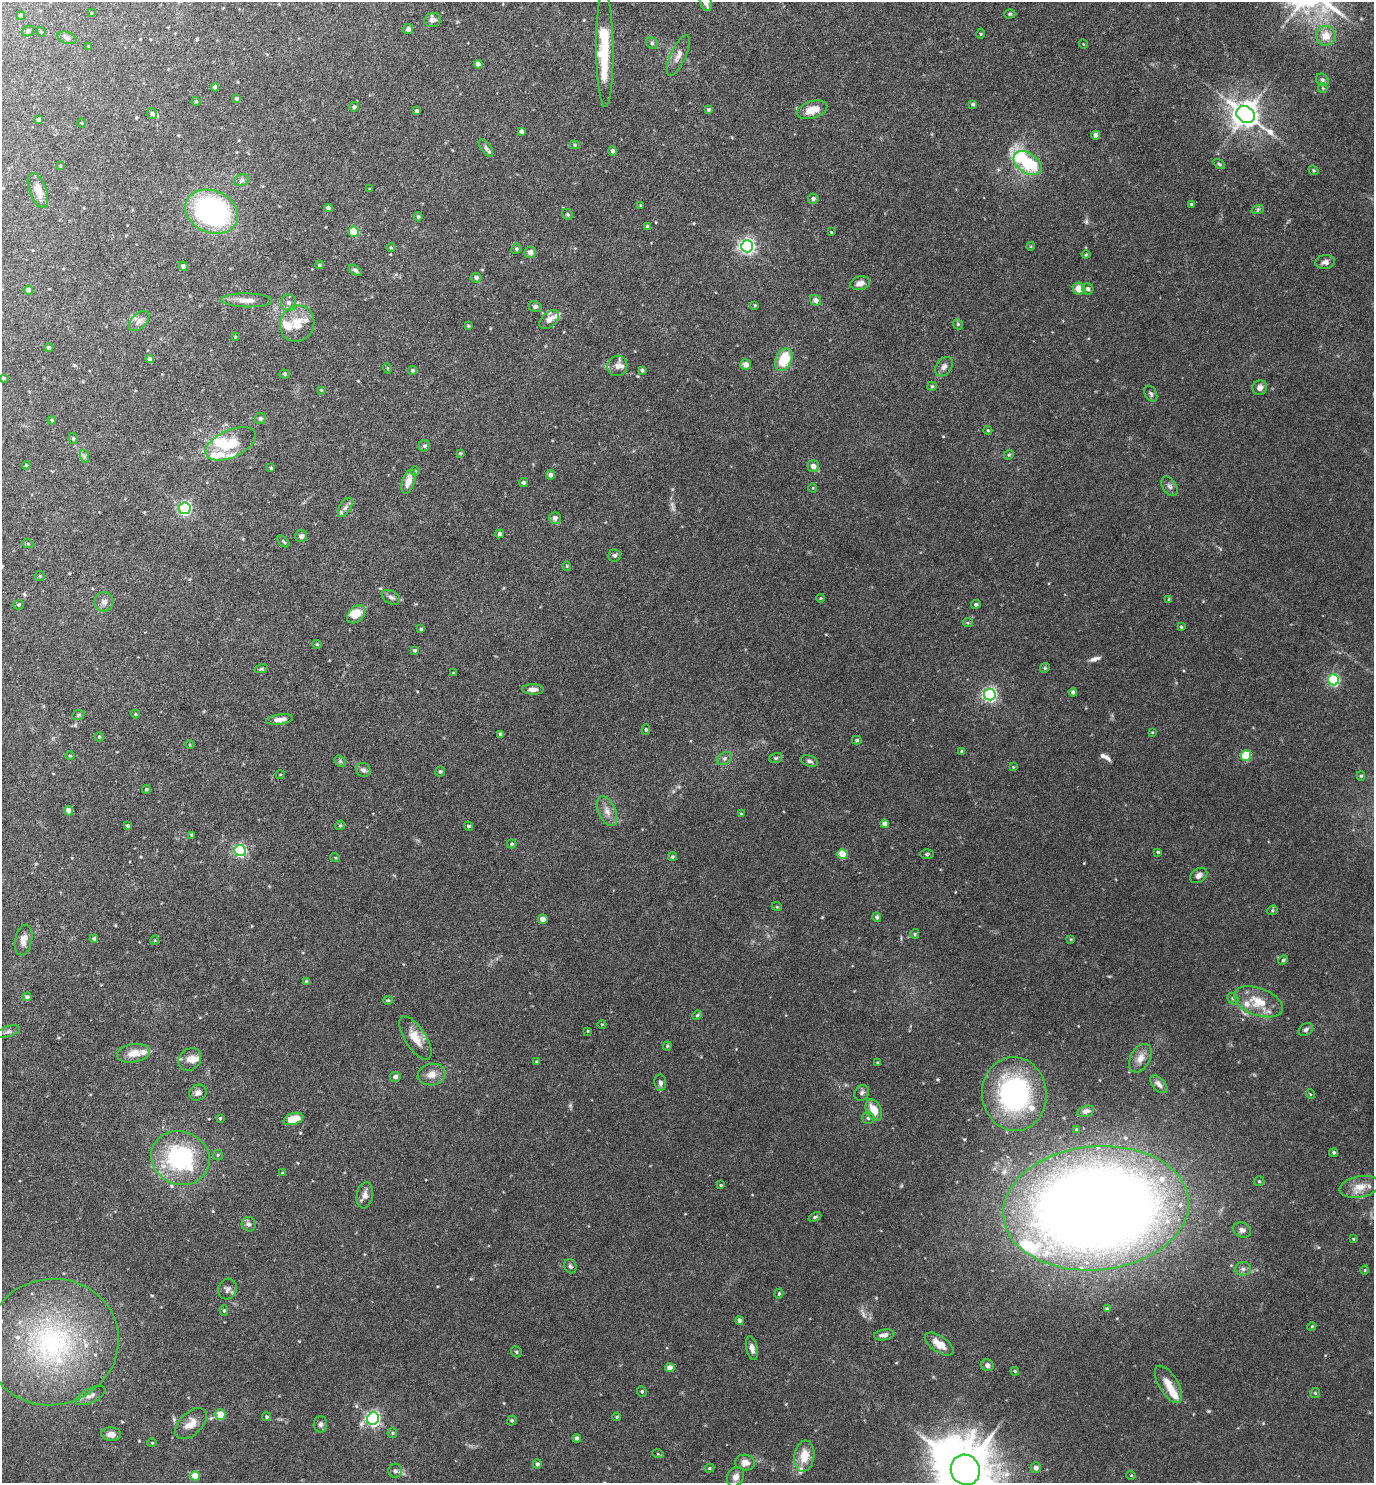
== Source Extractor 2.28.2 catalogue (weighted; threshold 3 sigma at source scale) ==
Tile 11 of 4 x 4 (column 3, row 3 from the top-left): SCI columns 3038-4409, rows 1484-2964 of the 5933 x 5928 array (HDU 1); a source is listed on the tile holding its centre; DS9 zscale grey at full resolution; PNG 1376 x 1485 px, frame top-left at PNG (2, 2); each listed source drawn as its Kron ellipse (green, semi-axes under 4 px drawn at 4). Nothing masked; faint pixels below the display range render black.
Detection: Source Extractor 2.28.2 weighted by HDU 2 'WHT'; one run over the whole footprint, this tile lists its part. Background 0.043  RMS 0.0022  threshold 0.00918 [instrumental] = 3 sigma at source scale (4.09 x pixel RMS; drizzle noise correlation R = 1.36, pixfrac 0.8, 0.05/0.05 arcsec/px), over >= 5 px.
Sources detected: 311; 3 too faint to see at this stretch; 2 inside a brighter object's white glare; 2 long thin detections or spike segments (spike, bleed or trail) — neither listed nor drawn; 27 inside a brighter listed object's ellipse — not listed separately; the other 277 listed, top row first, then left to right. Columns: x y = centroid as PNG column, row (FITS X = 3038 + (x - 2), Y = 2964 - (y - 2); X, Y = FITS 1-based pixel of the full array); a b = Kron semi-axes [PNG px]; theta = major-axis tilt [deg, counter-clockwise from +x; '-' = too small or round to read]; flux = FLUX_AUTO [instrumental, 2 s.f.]
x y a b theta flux
706 2 10 5 -72 1.5
92 13 3 2 - 0.15
1010 14 5 4 - 0.3
21 16 4 4 - 0.5
433 20 8 7 - 1
408 29 5 5 - 0.8
28 31 6 5 - 0.48
41 32 5 3 - 0.2
980 34 5 3 - 0.22
1326 36 10 9 - 2.8
67 38 10 6 -18 0.55
652 43 6 5 - 0.39
1083 44 4 3 - 0.14
89 46 3 3 - 0.18
605 49 58 8 -89 9.8
678 55 22 7 65 1.6
478 64 4 4 - 1.3
1322 80 7 5 -41 0.46
215 87 4 4 - 0.5
1323 88 5 4 - 0.23
237 98 4 3 - 0.44
196 101 4 4 - 0.23
973 104 4 3 - 0.41
354 107 5 4 - 0.48
709 110 4 4 - 0.43
812 110 15 8 17 3
417 111 4 3 - 0.44
152 114 5 5 - 0.46
1246 114 10 8 -34 270
38 120 4 4 - 0.43
81 123 5 3 - 0.17
521 131 4 4 - 0.56
1096 135 4 4 - 0.89
575 145 5 4 - 0.31
486 148 10 5 -55 0.51
612 151 5 4 - 0.53
1028 163 15 10 -34 10
1219 164 7 4 -35 0.32
60 166 4 3 - 0.17
1314 170 5 4 - 0.27
241 180 7 5 23 0.57
369 189 3 2 - 0.15
38 190 18 8 -69 2.4
813 199 5 5 - 0.63
1192 204 4 3 - 0.5
641 205 3 3 - 0.19
328 208 4 4 - 0.92
1258 209 6 4 19 0.32
212 212 27 21 -23 43
567 214 6 5 - 0.31
418 217 4 4 - 0.35
648 226 4 3 - 0.56
354 232 5 5 - 6.6
831 232 4 3 - 0.19
747 246 6 6 - 67
1031 246 4 3 - 0.18
391 248 4 3 - 0.21
516 249 5 5 - 0.37
530 252 5 5 - 1.1
1086 254 4 4 - 0.2
1325 262 10 7 9 0.94
319 265 4 3 - 0.31
183 266 4 4 - 0.76
355 270 7 4 -34 0.45
476 278 5 5 - 0.62
860 283 10 6 12 1.3
1079 289 6 5 - 2.3
1088 289 6 5 - 0.68
28 290 5 4 - 1.2
247 300 25 7 -1 1.9
816 300 6 5 - 0.77
289 303 8 7 - 0.91
755 305 3 3 - 0.22
535 306 6 5 - 0.46
549 319 11 7 41 1.3
139 321 12 7 45 1.2
297 324 18 17 - 4.6
958 324 5 4 - 0.26
468 326 4 3 - 0.24
235 337 3 2 - 0.15
49 348 4 4 - 0.51
150 359 4 4 - 0.75
784 360 12 8 65 6.5
746 365 5 5 - 1.2
617 366 10 10 - 1.2
944 367 11 7 54 0.92
387 368 5 3 - 0.18
413 370 4 4 - 0.41
642 370 4 4 - 0.41
285 374 5 4 - 0.27
3 378 4 3 - 0.4
932 386 5 4 - 0.26
1260 388 7 7 - 1.1
321 390 4 4 - 0.17
1151 394 9 5 -64 0.51
260 419 5 5 - 0.45
52 420 4 3 - 0.24
988 430 4 3 - 0.24
73 438 5 4 - 0.33
231 444 27 13 24 5.9
424 446 6 5 - 0.5
460 453 4 3 - 0.26
1009 455 5 4 - 0.28
84 456 7 4 -72 0.43
26 465 4 4 - 0.2
813 466 5 5 - 1.4
271 468 3 3 - 0.28
415 471 5 4 - 0.29
550 475 4 4 - 0.76
408 481 12 6 71 2.2
523 483 4 4 - 0.45
1169 486 11 7 -57 0.8
813 488 5 3 - 0.17
345 507 10 5 58 0.72
185 508 6 6 - 41
555 518 6 6 - 0.79
499 534 4 4 - 0.77
301 536 6 6 - 0.72
284 542 7 3 -45 0.27
28 544 5 3 - 0.23
615 555 6 6 - 0.47
567 566 4 4 - 0.21
40 576 5 5 - 0.23
391 597 10 6 -28 0.7
821 598 4 3 - 0.14
1169 599 4 3 - 0.23
104 602 10 9 - 0.98
976 604 5 4 - 0.4
19 605 5 4 - 0.34
356 614 11 7 45 2.9
968 623 5 4 - 0.26
1181 627 3 3 - 0.26
421 629 3 3 - 0.29
317 644 4 4 - 0.22
414 650 3 3 - 0.36
1045 668 5 4 - 0.29
261 669 7 4 13 0.29
453 673 3 3 - 0.15
1334 680 5 5 - 27
533 689 10 5 -2 1.2
1073 692 4 4 - 0.58
990 695 6 6 - 52
135 714 4 4 - 0.21
78 715 6 5 - 0.3
279 720 14 5 8 1.4
646 729 5 4 - 0.32
1152 732 3 3 - 0.18
500 734 3 3 - 0.4
99 737 4 4 - 0.25
857 740 5 4 - 0.37
190 745 4 3 - 0.16
962 751 4 3 - 0.42
70 756 5 3 - 0.18
1246 756 5 5 - 12
724 758 8 5 35 0.58
776 758 6 5 - 0.34
340 761 6 5 - 0.38
809 761 9 5 -19 0.58
1013 767 4 4 - 0.18
363 770 7 6 - 0.66
440 771 5 4 - 0.32
280 775 4 3 - 0.16
1361 776 5 4 - 0.28
146 789 4 3 - 0.25
68 811 5 4 - 1.5
607 811 16 8 -65 1.7
741 814 4 4 - 0.24
885 824 4 4 - 1.6
340 825 5 4 - 0.26
128 826 4 3 - 0.41
469 826 4 4 - 0.41
192 835 4 3 - 0.51
512 844 4 4 - 0.32
240 851 5 5 - 32
1158 852 3 3 - 0.25
842 854 5 4 - 6.5
927 854 6 4 2 0.3
335 857 5 3 - 0.19
672 857 5 4 - 0.33
1199 875 9 6 36 0.83
777 907 5 3 - 0.17
1272 910 5 4 - 0.32
877 917 5 4 - 0.44
543 919 5 4 - 1.4
915 934 5 4 - 0.27
94 939 4 4 - 0.35
1071 939 3 3 - 0.18
23 940 15 8 78 1.4
155 940 5 3 - 0.19
1283 960 5 4 - 0.26
307 981 4 3 - 0.52
27 997 4 4 - 0.54
1233 998 6 5 - 0.35
388 1000 4 4 - 0.21
1258 1002 26 13 -20 5.1
697 1015 5 4 - 0.23
602 1024 4 3 - 0.17
1306 1030 8 5 33 0.57
588 1031 3 2 - 0.18
8 1032 12 5 18 0.65
415 1038 25 10 -57 3.2
667 1046 4 4 - 0.21
133 1053 17 9 9 2.6
1140 1058 15 10 60 2
190 1059 12 10 45 1.8
536 1062 4 3 - 0.27
878 1063 3 3 - 0.27
432 1075 14 10 9 2
395 1077 5 5 - 0.79
660 1083 8 6 -84 0.65
1159 1084 11 6 -47 1.1
198 1093 9 7 26 0.89
862 1093 8 6 57 0.61
1014 1094 37 32 -85 37
1310 1094 5 3 - 0.16
874 1110 11 7 -65 3.3
1086 1111 8 5 15 0.55
220 1118 4 3 - 0.26
868 1118 6 5 - 0.56
293 1119 10 5 17 3.4
1077 1130 3 3 - 0.27
1334 1152 5 4 - 0.35
218 1155 5 5 - 0.29
180 1158 30 26 -21 25
282 1173 4 3 - 0.16
1259 1181 5 5 - 0.3
721 1185 4 4 - 0.21
1360 1187 20 10 11 2.8
365 1195 13 8 81 1.3
1096 1208 93 62 5 420
815 1217 7 4 23 0.32
249 1224 7 7 - 0.73
1242 1230 9 7 -28 0.81
1353 1239 3 3 - 0.18
570 1266 7 6 - 0.46
1243 1269 7 6 - 0.72
1365 1270 4 3 - 0.18
227 1289 10 9 - 0.82
779 1294 5 4 - 0.25
1107 1309 4 3 - 0.28
224 1310 5 4 - 0.34
739 1320 4 4 - 0.77
1312 1326 4 3 - 0.17
884 1335 10 5 9 0.84
52 1342 67 63 16 49
939 1344 17 8 -34 2.5
752 1348 12 5 -77 1.1
516 1352 6 5 - 0.29
988 1365 6 6 - 0.65
670 1368 5 4 - 1.3
1015 1371 4 3 - 0.22
1169 1384 21 9 -59 2.8
642 1391 5 4 - 0.3
1315 1393 5 4 - 0.24
91 1396 16 7 26 1.1
220 1414 5 5 - 3.1
267 1417 4 4 - 0.33
617 1417 4 3 - 0.23
373 1419 6 6 - 48
512 1420 5 4 - 0.35
191 1424 19 11 44 2.4
320 1424 8 6 -90 0.62
392 1433 5 5 - 0.3
111 1434 10 7 -3 1.2
577 1438 4 4 - 0.61
152 1443 4 4 - 0.23
658 1454 6 3 -18 0.2
804 1456 15 10 83 3.8
745 1463 10 8 -5 1.5
537 1464 4 4 - 0.44
709 1468 5 4 - 0.27
1036 1468 5 5 - 0.95
965 1470 15 14 - 1400
395 1471 7 7 - 0.64
1131 1475 5 3 - 0.17
195 1476 4 4 - 4
735 1477 10 8 60 1.3
Isophote crosses this tile's border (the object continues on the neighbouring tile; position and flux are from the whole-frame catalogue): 3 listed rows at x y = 706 2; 3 378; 965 1470